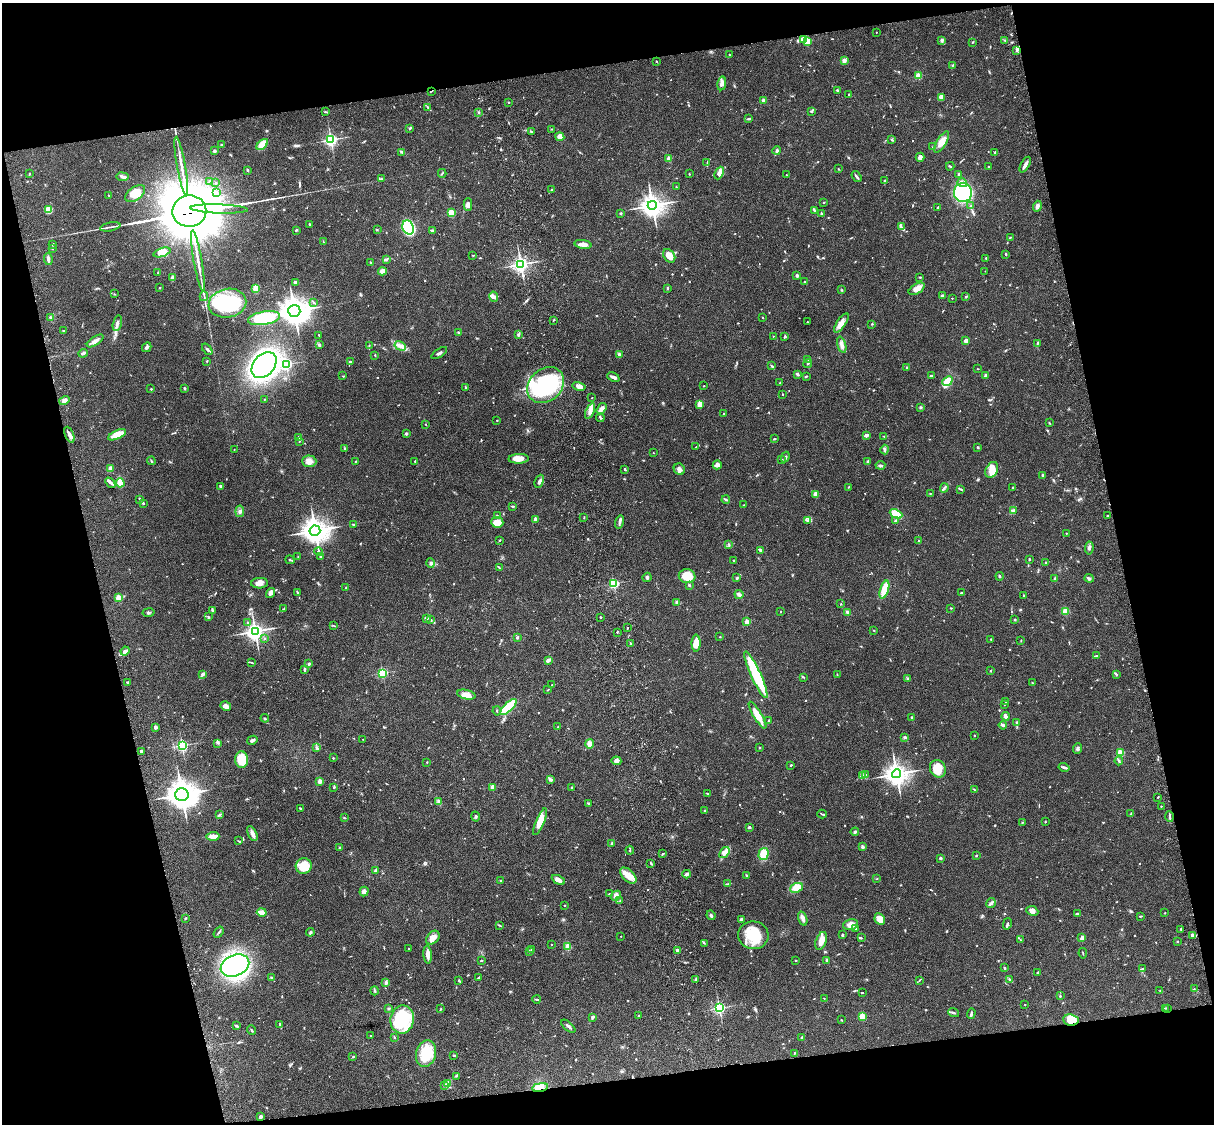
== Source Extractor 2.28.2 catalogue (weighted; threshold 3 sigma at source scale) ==
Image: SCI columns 122-4968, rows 277-4762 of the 5087 x 4926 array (HDU 1 of 3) = the unmasked area's bounding box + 8 px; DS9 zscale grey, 4 x 4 block average (1 PNG px = mean of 4 x 4 image px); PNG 1216 x 1126 px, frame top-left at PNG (2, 3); each listed source drawn as its Kron ellipse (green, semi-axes under 4 px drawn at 4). Shown black and unused: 25% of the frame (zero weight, under 3 of 4 exposures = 6% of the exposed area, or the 3 px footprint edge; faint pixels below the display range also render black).
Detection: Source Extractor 2.28.2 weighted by HDU 2 'WHT'. Background 0.0811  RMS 0.0059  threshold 0.0265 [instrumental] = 3 sigma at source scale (4.5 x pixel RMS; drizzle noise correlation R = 1.50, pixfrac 1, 0.05/0.05 arcsec/px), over >= 5 px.
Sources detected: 881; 2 too faint to see at this stretch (4 x 4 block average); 9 inside a brighter object's white glare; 4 cosmic-ray / hot-pixel residue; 4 long thin detections or spike segments (spike, bleed or trail) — neither listed nor drawn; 16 coinciding with a brighter row at this scale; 32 inside a brighter listed object's ellipse — not listed separately; of the other 814, all 500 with FLUX_AUTO >= 1.87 (the completeness limit of this list) listed and drawn (314 fainter detections not listed), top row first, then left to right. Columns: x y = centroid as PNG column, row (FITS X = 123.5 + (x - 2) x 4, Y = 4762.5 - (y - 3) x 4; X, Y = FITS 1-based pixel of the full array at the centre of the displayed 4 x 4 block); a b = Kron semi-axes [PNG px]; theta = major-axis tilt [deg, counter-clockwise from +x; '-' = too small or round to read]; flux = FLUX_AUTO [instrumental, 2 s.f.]
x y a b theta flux
876 32 2 2 - 2.9
804 39 4 3 - 8.3
1005 40 3 2 - 2.8
807 41 2 2 - 200
942 41 3 2 - 4.4
972 42 3 2 - 2.6
1016 50 4 2 - 6.1
729 54 2 2 - 2.2
844 60 2 2 - 53
656 61 2 2 - 1.9
953 65 3 2 - 3.3
918 76 2 2 - 140
722 83 7 3 81 23
431 91 3 2 - 3.8
838 91 3 2 - 4.3
849 95 2 2 - 2.6
941 98 2 2 - 2.8
763 100 3 2 - 11
508 103 2 2 - 2.4
428 107 3 2 - 2.4
811 111 3 2 - 4.6
325 112 3 2 - 3.2
479 112 2 2 - 3
748 119 3 2 - 3.1
410 128 3 2 - 2.6
552 129 2 2 - 2.1
531 132 3 2 - 3.9
560 137 4 4 - 36
331 140 2 2 - 830
892 140 3 2 - 3
942 142 12 5 59 35
262 144 7 4 42 53
221 145 3 2 - 2.3
933 147 3 2 - 2.1
777 150 4 2 - 6.1
214 151 4 3 - 4.2
402 152 4 2 - 5.4
995 152 3 2 - 4.4
920 157 4 4 - 13
669 158 2 2 - 83
707 163 3 2 - 2.4
1025 165 8 2 60 19
181 166 30 2 -80 42
950 166 4 2 - 3.1
989 167 2 2 - 3.2
838 169 2 2 - 1.9
248 170 3 2 - 3.5
442 173 4 2 - 3.5
719 173 7 3 65 15
29 174 3 2 - 2.7
689 174 2 2 - 2.2
959 174 3 2 - 4
786 175 2 2 - 2.5
122 177 6 3 -8 10
856 177 6 2 -53 7.1
381 179 4 2 - 3.6
884 180 2 2 - 2.4
210 181 3 2 - 3.2
216 183 3 2 - 3.1
962 183 5 3 - 12
676 187 2 2 - 1.9
552 190 2 2 - 4.5
216 192 3 2 - 2.5
963 192 9 9 - 350
135 194 11 6 37 53
109 195 2 2 - 2
824 202 2 2 - 3.4
468 205 6 4 89 10
652 205 4 4 - 2600
971 206 3 2 - 2.4
1037 206 5 3 - 14
937 207 2 2 - 2.5
219 209 29 4 -2 1300
48 210 4 4 - 41
814 210 3 2 - 8
189 211 17 15 10 20000
451 213 2 2 - 200
621 213 2 2 - 14
821 214 3 2 - 3.3
310 225 3 2 - 3.6
110 227 10 2 12 8.6
408 227 7 5 -67 280
901 227 2 2 - 2.8
377 229 2 2 - 2.2
296 230 4 2 - 3
432 231 3 3 - 7.7
1010 237 3 2 - 3.2
323 242 2 2 - 2
52 244 3 2 - 2.9
583 244 9 3 -9 27
52 248 2 2 - 2.3
162 252 9 4 18 39
1006 254 4 2 - 3.3
473 255 3 2 - 2.1
669 256 7 5 -53 40
986 258 2 2 - 2.9
48 259 6 2 -85 15
386 259 4 2 - 6
198 261 31 2 -80 44
370 262 2 2 - 8.3
521 264 3 3 - 1000
382 271 4 4 - 17
985 271 2 2 - 1.9
158 273 2 2 - 2
797 275 3 3 - 5.5
920 277 2 2 - 3.3
173 278 4 2 - 18
295 282 3 3 - 8.8
805 282 3 2 - 1.9
160 288 2 2 - 2
256 288 2 2 - 180
667 288 4 2 - 4
917 289 9 5 31 33
842 290 2 2 - 1.9
114 294 2 2 - 2.6
204 296 5 2 - 3.9
942 296 4 3 - 7.4
494 297 5 3 - 9.4
966 297 3 2 - 1.9
952 298 2 2 - 4
227 303 19 14 11 300
314 303 3 2 - 3
294 311 6 6 - 3600
51 317 3 2 - 5.1
762 317 2 2 - 1.9
264 318 16 6 11 180
553 320 2 2 - 1.9
807 322 2 2 - 3.1
117 323 8 3 75 13
841 323 11 4 57 22
872 324 2 2 - 2.4
63 331 2 2 - 2.9
458 332 2 2 - 3.2
319 335 2 2 - 2.2
518 335 4 3 - 6
773 336 2 2 - 3.5
785 337 3 3 - 3.4
95 341 9 3 34 20
966 341 2 2 - 70
1037 343 4 2 - 3.7
320 345 3 3 - 6.3
842 345 8 3 -73 14
369 346 3 2 - 2.9
400 346 6 3 -31 13
147 347 5 3 - 8.2
207 349 6 2 -50 6.5
83 353 5 2 - 8.2
439 353 9 2 33 6.9
619 354 3 2 - 5.4
375 355 3 2 - 2.7
808 359 2 2 - 2.1
207 361 2 2 - 2.3
350 362 4 2 - 4.7
286 364 2 2 - 630
808 364 4 2 - 3.7
264 365 15 10 49 1100
771 365 3 2 - 3.4
907 368 2 2 - 18
978 369 2 2 - 1.9
798 374 3 2 - 8
986 375 4 2 - 8.3
343 376 3 2 - 2.3
806 376 3 2 - 3.4
931 376 3 2 - 3.1
613 377 6 2 -25 12
947 381 6 3 40 78
780 383 2 2 - 2.5
545 385 20 16 43 370
579 386 6 3 -14 22
704 386 2 2 - 2
466 387 2 2 - 2.2
185 388 3 2 - 3.1
151 389 2 2 - 10
783 394 3 2 - 2.1
592 398 2 2 - 2
264 399 2 2 - 3.3
64 400 5 4 - 14
700 404 3 3 - 37
920 407 3 2 - 3
601 409 6 4 57 19
590 411 8 4 68 19
724 414 2 2 - 2.5
600 418 4 2 - 4.5
497 420 2 2 - 2.1
1049 423 2 2 - 3.6
426 424 2 2 - 1.9
406 433 2 2 - 22
69 435 8 3 -67 16
117 435 10 4 24 68
866 435 3 2 - 11
884 436 2 2 - 3
299 437 2 2 - 27
775 439 3 2 - 2.5
299 441 3 2 - 2.7
696 447 2 2 - 5.3
978 447 3 2 - 4
344 448 4 2 - 3.9
234 450 2 2 - 2.8
885 450 5 2 - 6.4
653 453 2 2 - 3.8
785 457 5 3 - 6.7
519 459 10 4 2 32
782 460 3 2 - 3.9
151 461 4 2 - 3.8
309 461 7 5 -2 21
355 461 3 2 - 2.6
415 461 2 2 - 2.7
867 462 4 2 - 3.8
717 465 4 4 - 12
880 465 5 2 - 7.6
110 469 3 3 - 15
625 469 3 2 - 4.8
679 469 6 5 - 14
992 470 8 6 64 39
1042 475 4 2 - 4.6
539 481 7 3 68 12
110 483 6 3 -49 8.6
120 483 5 4 - 25
220 486 2 2 - 18
848 487 2 2 - 2.2
1013 487 2 2 - 3.4
944 488 5 3 - 6.2
961 489 4 2 - 3.5
816 494 3 3 - 24
930 494 2 2 - 2.1
140 499 3 2 - 5
726 500 4 2 - 4.9
143 503 3 2 - 5.4
744 505 3 2 - 2.2
513 506 4 2 - 3.5
1013 510 3 2 - 4.2
240 511 6 3 83 8.3
896 514 7 4 -26 73
497 515 2 2 - 2.3
1107 516 3 2 - 3.4
584 518 3 2 - 1.9
535 519 2 2 - 36
808 521 4 3 - 8.4
895 521 3 2 - 2.4
497 522 6 5 - 41
620 522 7 2 75 10
354 524 3 2 - 3.6
315 531 5 5 - 3500
1066 533 2 2 - 3.3
500 540 2 2 - 3.6
919 541 2 2 - 1.9
728 544 3 2 - 3.2
1089 548 6 3 83 7.3
760 550 4 2 - 12
318 552 4 2 - 4.5
298 557 3 2 - 1.9
321 557 2 2 - 2.1
290 560 5 2 - 4
734 560 3 2 - 2.7
1029 560 2 2 - 7.9
1046 562 2 2 - 2.2
431 563 4 3 - 6.8
499 567 3 2 - 2.6
687 576 8 7 - 67
1000 576 4 2 - 3.1
647 577 5 3 - 6.7
737 578 3 3 - 3.4
1055 578 3 2 - 4.6
1089 578 4 2 - 5.7
260 583 8 5 3 19
614 583 2 2 - 470
689 585 2 2 - 18
346 588 2 2 - 2.1
884 590 9 4 73 64
298 592 3 2 - 4.6
961 592 2 2 - 3.2
271 593 5 4 - 12
739 595 4 3 - 10
1024 596 2 2 - 3.5
119 598 2 2 - 90
677 602 3 2 - 5.8
841 604 2 2 - 1.9
951 608 2 2 - 2.6
284 609 3 2 - 2.6
212 610 4 2 - 3.7
1065 611 4 3 - 16
149 612 6 2 10 4.8
781 612 2 2 - 2.2
848 613 3 2 - 16
208 617 3 2 - 3.2
601 617 2 2 - 3.7
427 618 4 2 - 3.6
430 620 3 2 - 3.2
1015 620 2 2 - 4.4
746 622 2 2 - 87
248 623 4 2 - 4.5
334 626 3 2 - 2.1
627 628 2 2 - 2.1
874 630 2 2 - 2.6
255 631 3 3 - 1600
617 632 3 2 - 2.5
517 637 2 2 - 6
720 637 2 2 - 1.9
264 638 2 2 - 2.1
991 639 2 2 - 1.9
1021 640 2 2 - 2.3
696 643 8 4 -89 48
631 644 2 2 - 6.9
125 651 5 3 - 9.9
1097 656 3 2 - 2.8
548 660 4 4 - 7.6
252 662 4 2 - 2.6
309 664 3 2 - 6.8
304 669 4 2 - 5.9
991 671 3 2 - 2.2
382 673 2 2 - 420
203 674 3 2 - 3.3
837 674 2 2 - 2.1
756 675 25 5 -65 230
1117 675 3 2 - 3.6
803 677 3 2 - 2.4
908 679 2 2 - 2.4
127 682 2 2 - 2.9
1032 683 2 2 - 2.3
552 685 2 2 - 5
548 690 3 2 - 1.9
466 695 9 4 -14 25
1006 701 3 2 - 2.2
1004 704 2 2 - 3
226 706 5 3 - 17
508 707 10 4 44 190
497 711 4 2 - 2.8
758 715 15 3 -59 63
1005 716 4 2 - 23
912 717 2 2 - 3.9
265 718 4 2 - 3.2
768 720 2 2 - 3.2
1017 722 2 2 - 6.7
1003 725 4 3 - 7.2
155 727 3 3 - 8.2
558 727 3 2 - 4
974 736 2 2 - 2.4
905 737 2 2 - 6.1
363 739 2 2 - 2
252 740 5 3 - 10
218 743 2 2 - 2.7
590 744 5 2 - 28
182 746 2 2 - 610
316 747 3 2 - 5
759 747 2 2 - 2.6
1078 748 5 3 - 6.6
141 751 2 2 - 6.3
1120 753 2 2 - 200
333 758 2 2 - 3.4
241 760 8 6 -88 85
616 761 5 4 - 10
1119 761 4 2 - 5.7
427 762 2 2 - 2
791 765 2 2 - 3.7
1064 767 5 2 - 12
938 769 9 7 -59 64
896 774 4 4 - 2800
863 775 3 2 - 3.7
866 775 2 2 - 1.9
550 780 4 3 - 5.7
320 781 2 2 - 62
334 787 3 2 - 3.4
493 787 2 2 - 65
572 787 3 2 - 2.6
974 789 4 2 - 2.7
182 794 6 6 - 4000
708 794 4 2 - 4.6
1158 797 2 2 - 2.4
439 802 2 2 - 2.2
588 803 2 2 - 2.5
1161 806 2 2 - 1.9
300 808 3 2 - 3.7
705 811 2 2 - 5.1
1131 813 4 2 - 2.8
822 814 5 2 - 4.4
219 815 3 2 - 3.7
475 816 5 2 - 4.4
1169 816 5 2 - 6.2
344 818 3 2 - 3
540 822 14 4 67 52
1045 822 2 2 - 3.1
1022 823 3 2 - 2.4
749 827 3 2 - 5.9
855 832 4 3 - 6.3
252 833 8 3 -63 13
213 836 6 3 2 30
238 841 3 2 - 1.9
612 843 3 2 - 4.3
340 847 2 2 - 4.2
863 847 3 2 - 7.9
630 850 4 2 - 2.8
724 852 6 4 53 20
663 853 3 2 - 2.6
763 854 6 5 - 57
976 855 2 2 - 4.1
940 858 2 2 - 20
651 863 3 2 - 4.8
304 866 8 7 - 80
375 871 2 2 - 29
687 874 4 2 - 21
746 875 3 2 - 2.7
628 876 10 5 -43 41
877 879 2 2 - 2.1
500 880 2 2 - 2.6
558 880 7 4 -28 16
727 884 3 2 - 3
797 888 6 4 21 51
364 891 5 4 - 14
609 894 2 2 - 4.8
616 896 5 4 - 11
620 901 2 2 - 2.1
991 903 5 2 - 5.3
564 905 2 2 - 2.2
1032 911 6 4 -24 16
262 912 5 2 - 39
1077 913 2 2 - 6.9
1165 913 2 2 - 2.4
711 915 5 2 - 6.9
1140 916 3 2 - 3.2
185 918 2 2 - 4.3
803 918 7 4 -73 13
741 919 4 3 - 4.9
880 919 6 5 - 40
1007 924 6 2 74 5.9
499 925 2 2 - 2.2
851 925 8 5 15 29
856 928 4 2 - 4.9
1181 930 2 2 - 2.5
219 932 6 2 53 5.3
310 932 4 3 - 5
753 935 15 14 - 110
842 935 3 2 - 4.2
1192 935 3 3 - 7.3
621 936 2 2 - 2.6
433 938 8 5 48 25
861 938 2 2 - 4.1
1082 938 3 3 - 12
1021 940 3 2 - 2.6
821 941 9 5 69 27
1177 941 2 2 - 5.1
704 943 3 2 - 2.1
551 945 2 2 - 1.9
568 946 2 2 - 150
409 949 2 2 - 2.5
531 949 3 2 - 2
677 950 2 2 - 22
529 951 4 2 - 3.6
1083 953 5 2 - 2.3
428 955 9 3 -86 20
796 960 2 2 - 5.9
827 960 3 2 - 8.5
481 961 2 2 - 3
235 965 15 10 23 590
1005 968 3 2 - 3.5
1142 969 3 2 - 2.8
1038 973 3 2 - 3.6
271 978 3 2 - 4.2
478 978 4 2 - 4.1
696 979 2 2 - 5.1
920 980 3 2 - 2.6
1010 980 3 2 - 4.5
459 981 3 2 - 2.6
386 983 3 3 - 6.3
1194 989 2 2 - 2.6
1160 990 2 2 - 1.9
375 991 4 2 - 3.8
862 993 3 2 - 2.5
1060 996 2 2 - 10
824 998 2 2 - 2.3
537 999 4 2 - 4.3
1025 1004 2 2 - 4.4
388 1008 3 2 - 3.1
719 1008 2 2 - 760
1165 1008 3 2 - 2.6
440 1009 3 2 - 2.3
1167 1009 3 2 - 2.6
954 1012 6 2 -19 5.8
971 1014 5 2 - 6.5
639 1016 2 2 - 12
862 1016 2 2 - 170
592 1017 4 3 - 4.6
402 1019 14 11 81 180
841 1020 3 2 - 2.1
1071 1020 8 5 -6 64
280 1024 3 2 - 4.8
236 1026 3 2 - 6.3
568 1026 8 2 -41 9.7
252 1030 5 2 - 3.6
370 1035 2 2 - 1.9
394 1037 3 2 - 2.4
802 1037 2 2 - 15
794 1053 2 2 - 1.9
426 1054 13 10 73 100
454 1055 3 2 - 3.5
353 1057 3 2 - 3.9
456 1076 3 2 - 2.1
448 1083 3 2 - 3.9
444 1085 3 2 - 5.3
540 1087 8 4 9 34
260 1117 4 2 - 11
Overlapping masked pixels (flux is a lower limit): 6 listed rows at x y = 431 91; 219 209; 189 211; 1167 1009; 1071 1020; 540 1087
Diffuse or blended objects may show on this block-average render without a row.